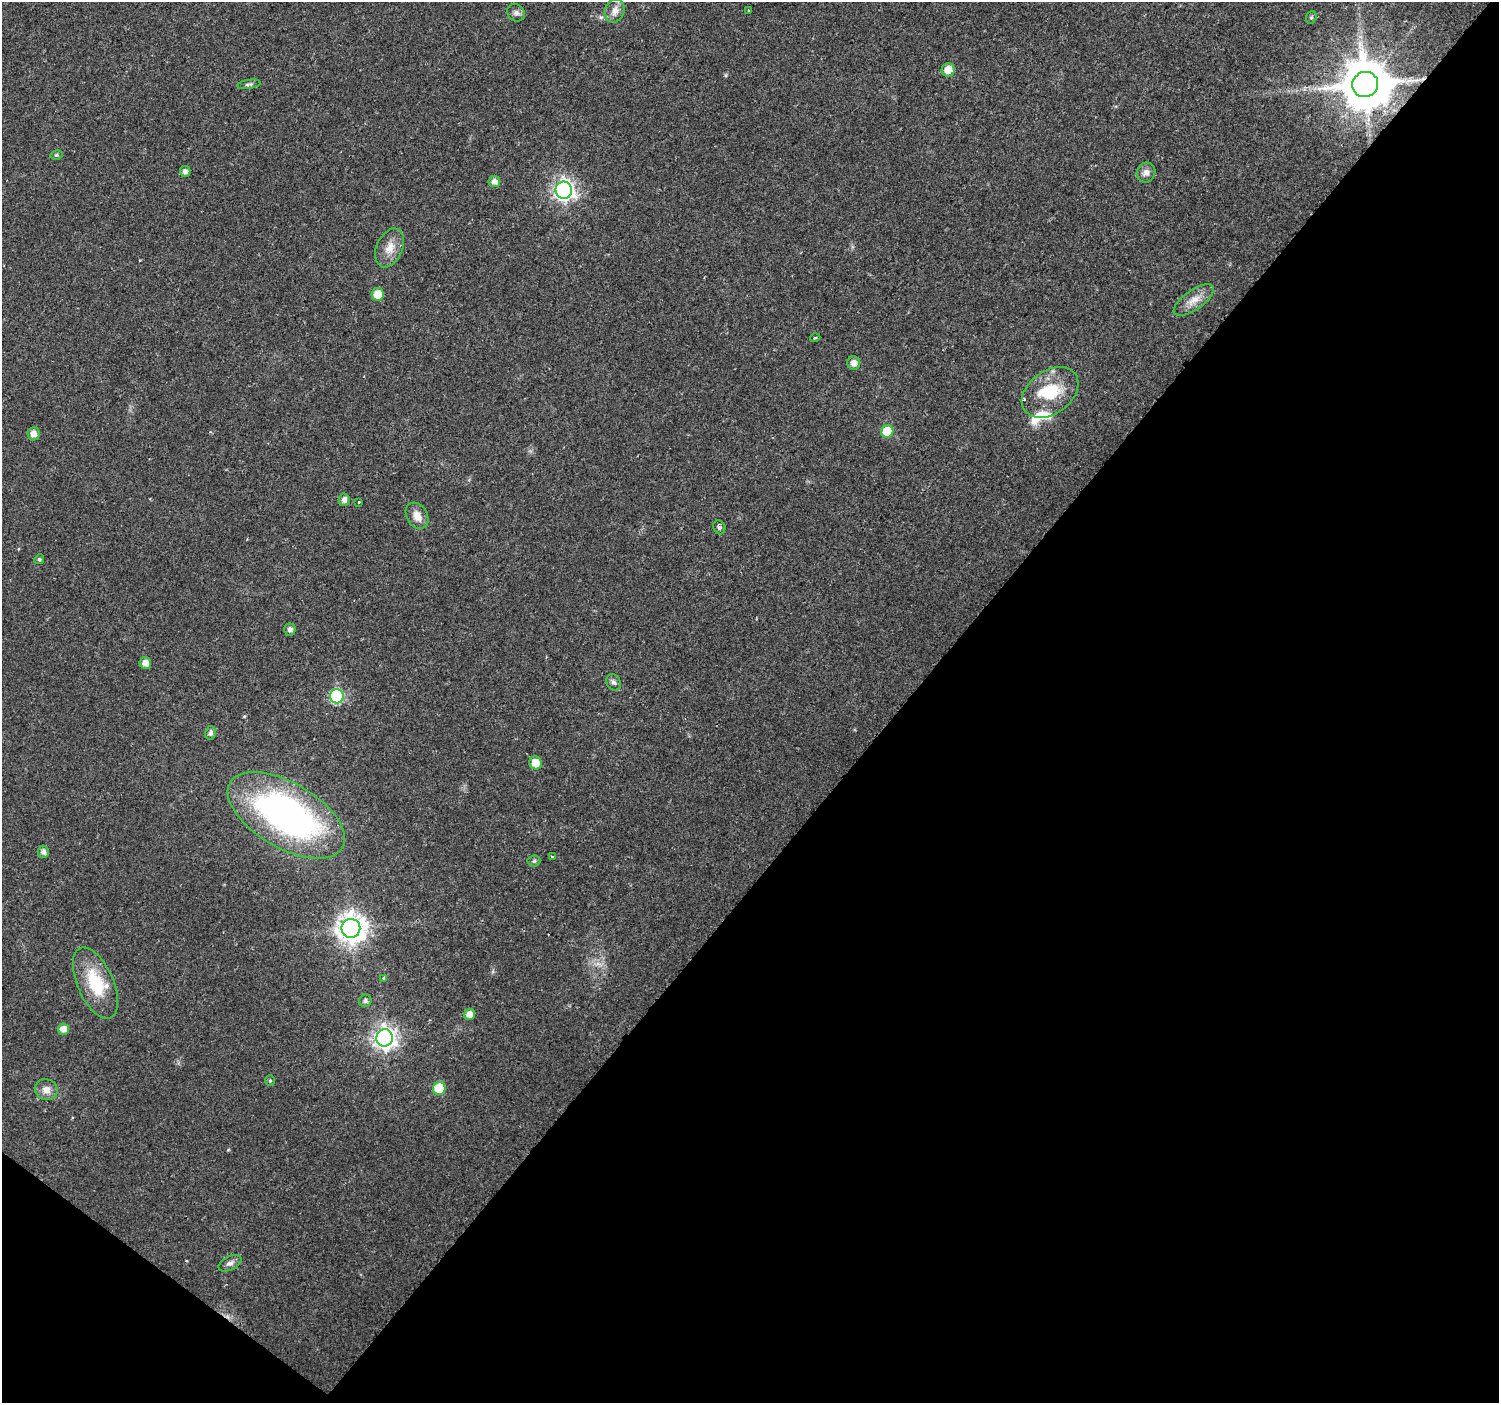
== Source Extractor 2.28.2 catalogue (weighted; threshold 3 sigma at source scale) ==
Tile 15 of 4 x 4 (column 3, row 4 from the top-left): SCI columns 2993-4489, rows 175-1575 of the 5992 x 6024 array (HDU 1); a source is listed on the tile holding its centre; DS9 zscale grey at full resolution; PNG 1501 x 1405 px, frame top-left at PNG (2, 2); each listed source drawn as its Kron ellipse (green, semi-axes under 4 px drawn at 4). Shown black and unused: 42% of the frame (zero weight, under 2 of 3 exposures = <1% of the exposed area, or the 3 px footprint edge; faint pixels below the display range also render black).
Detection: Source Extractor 2.28.2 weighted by HDU 2 'WHT'; one run over the whole footprint, this tile lists its part. Background 0.0237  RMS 0.003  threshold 0.0134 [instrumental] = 3 sigma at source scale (4.5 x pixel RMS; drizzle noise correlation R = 1.50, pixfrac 1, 0.0396/0.0396 arcsec/px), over >= 5 px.
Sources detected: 50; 1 inside a brighter object's white glare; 1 cosmic-ray / hot-pixel residue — neither listed nor drawn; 2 inside a brighter listed object's ellipse — not listed separately; the other 46 listed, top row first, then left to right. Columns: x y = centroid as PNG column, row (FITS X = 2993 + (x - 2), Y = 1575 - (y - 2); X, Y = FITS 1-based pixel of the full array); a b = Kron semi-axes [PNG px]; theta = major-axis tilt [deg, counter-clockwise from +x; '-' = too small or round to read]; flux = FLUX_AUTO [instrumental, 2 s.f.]
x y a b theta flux
615 11 12 9 70 2.6
749 11 4 3 - 0.27
516 13 9 8 - 1.2
1311 17 6 5 - 0.49
948 70 7 6 - 3.7
249 84 12 4 8 0.74
1365 84 13 12 - 1700
56 155 6 4 14 0.5
185 171 5 5 - 1.2
1146 173 10 9 - 1.6
494 181 6 5 - 1.8
564 190 8 8 - 160
390 248 20 13 66 4.3
378 294 6 6 - 4.8
1194 300 23 10 35 3.7
815 338 5 3 - 0.32
854 363 7 6 - 1.9
1050 392 31 21 36 13
887 431 6 6 - 8.8
33 434 6 6 - 1.9
344 500 6 5 - 1.5
359 502 3 3 - 0.5
417 516 14 10 -60 3.2
719 527 7 6 - 0.74
39 559 5 4 - 0.43
290 629 6 6 - 1
145 663 6 6 - 2.2
613 682 8 7 - 1.1
337 696 7 7 - 40
210 733 7 5 75 1.1
535 763 6 6 - 4.1
286 815 65 32 -30 110
43 852 6 5 - 1.2
552 857 4 3 - 0.44
534 861 6 5 - 0.62
351 928 9 9 - 380
384 978 4 3 - 1.6
95 983 38 18 -66 14
365 1001 6 6 - 0.98
469 1014 6 5 - 2.5
63 1029 6 5 - 2.4
385 1038 9 8 - 200
270 1081 5 5 - 0.4
439 1089 6 6 - 11
46 1090 11 10 - 2.4
230 1263 12 7 27 1.3
Overlapping masked pixels (flux is a lower limit): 1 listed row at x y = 1365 84
Isophote crosses this tile's border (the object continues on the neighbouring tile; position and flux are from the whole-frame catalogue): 1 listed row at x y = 615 11